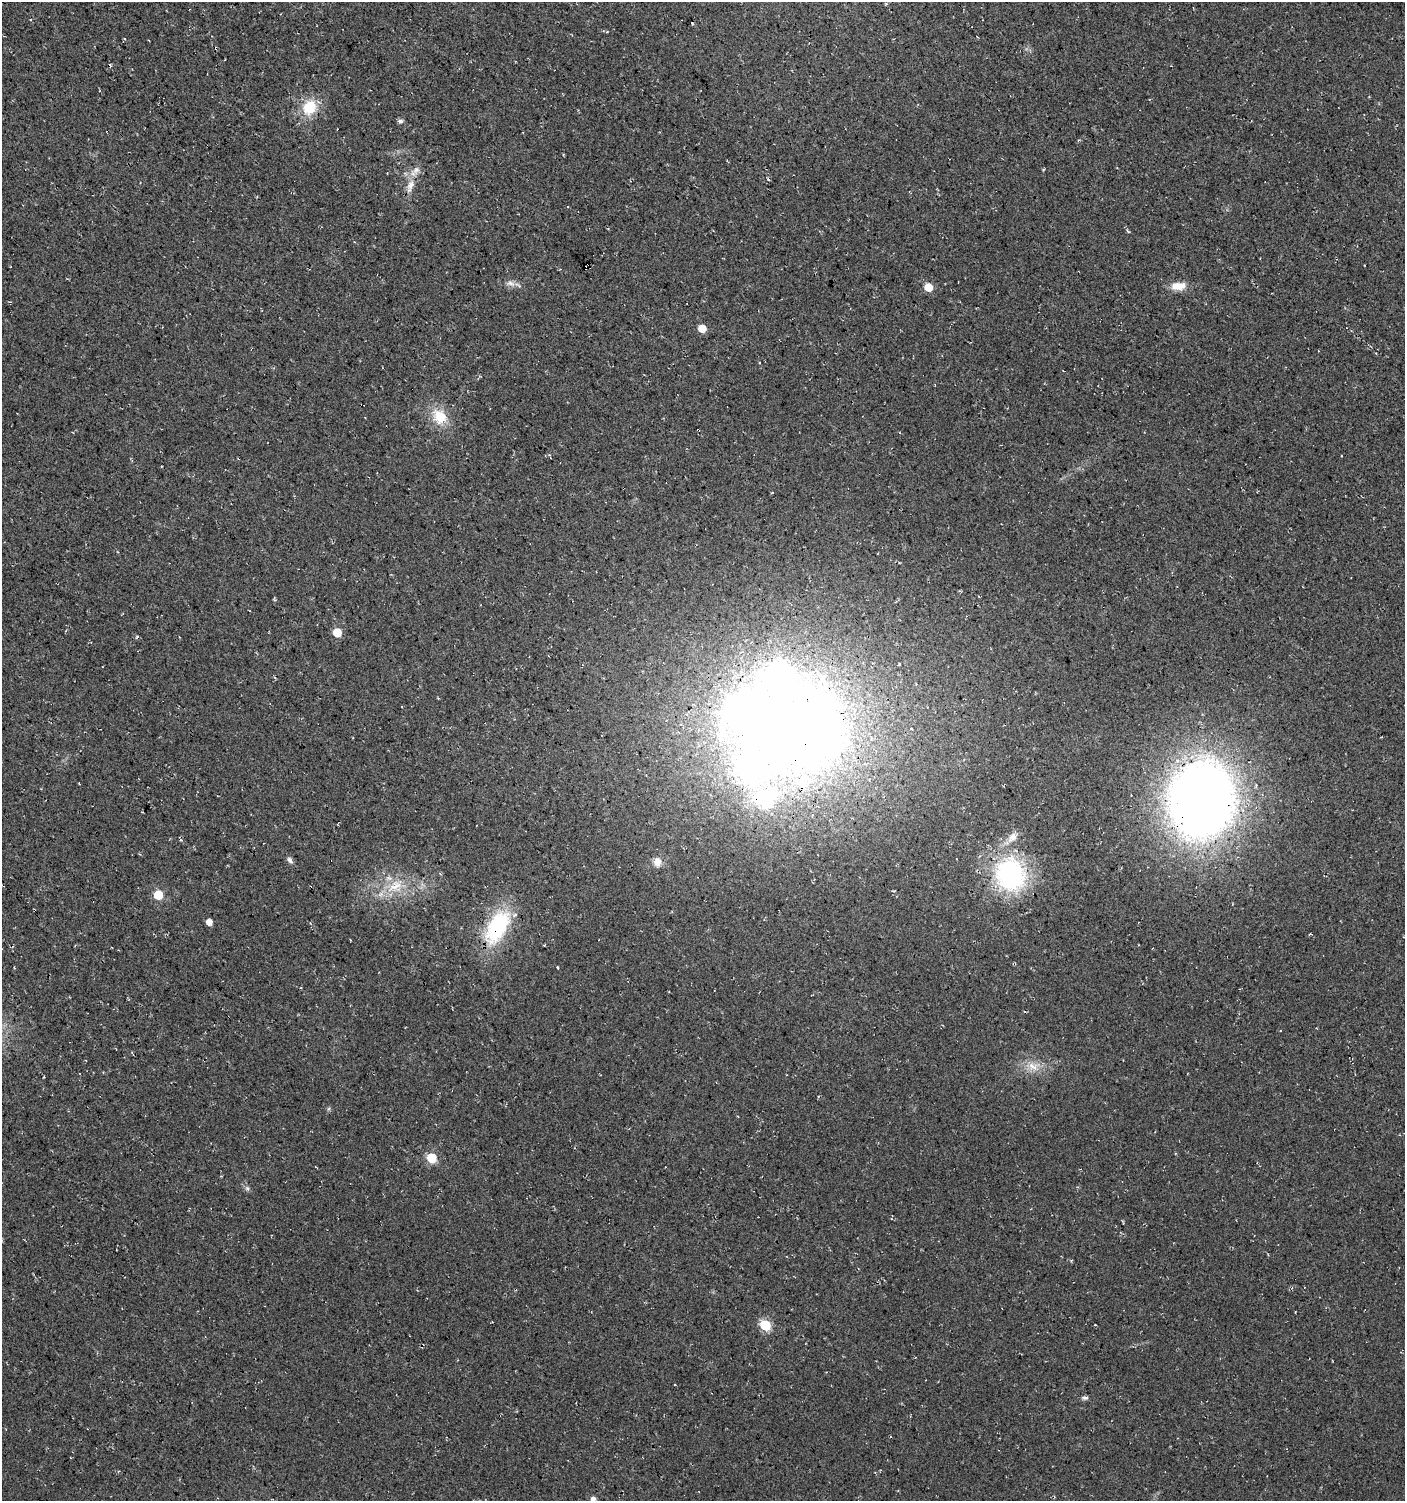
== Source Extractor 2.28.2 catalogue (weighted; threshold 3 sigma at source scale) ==
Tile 11 of 4 x 4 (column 3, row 3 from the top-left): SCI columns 3047-4449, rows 1500-2998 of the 6043 x 6022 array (HDU 1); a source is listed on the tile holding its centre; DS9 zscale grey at full resolution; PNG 1407 x 1503 px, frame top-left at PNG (2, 2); no overlay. Shown black and unused: <1% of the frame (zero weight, under 3 of 4 exposures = <1% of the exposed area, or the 3 px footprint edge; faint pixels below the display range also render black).
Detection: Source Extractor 2.28.2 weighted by HDU 2 'WHT'; one run over the whole footprint, this tile lists its part. Background 0.0176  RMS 0.0054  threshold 0.0244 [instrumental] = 3 sigma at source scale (4.5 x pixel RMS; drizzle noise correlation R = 1.50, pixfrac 1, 0.0396/0.0396 arcsec/px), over >= 5 px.
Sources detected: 43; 5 inside a brighter object's white glare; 3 cosmic-ray / hot-pixel residue — not listed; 3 inside a brighter listed object's ellipse — not listed separately; the other 32 listed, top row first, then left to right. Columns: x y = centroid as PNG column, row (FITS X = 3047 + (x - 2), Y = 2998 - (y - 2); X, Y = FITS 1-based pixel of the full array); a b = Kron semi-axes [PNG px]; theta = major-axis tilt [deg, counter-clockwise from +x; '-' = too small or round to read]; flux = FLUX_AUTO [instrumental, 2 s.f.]
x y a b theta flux
309 107 20 17 58 15
400 121 5 5 - 1.8
1043 169 4 3 - 0.51
410 185 18 9 72 5.4
1364 265 2 2 - 0.58
585 267 3 2 - 0.82
511 283 11 6 -30 2.5
1178 286 20 10 5 7
928 287 5 5 - 13
702 328 6 5 - 9
440 416 22 18 -60 13
337 633 6 5 - 15
402 707 3 2 - 0.36
911 728 3 3 - 0.7
791 729 103 85 -8 860
1201 800 52 44 82 650
1012 837 16 9 48 5.1
290 860 10 5 -53 1.5
657 862 10 9 - 4.2
1010 874 38 33 -69 76
395 886 27 13 32 14
158 895 6 5 - 25
209 922 5 4 - 4.6
497 927 41 21 61 47
557 967 4 2 - 0.5
1033 1066 16 10 -28 6.5
432 1158 6 6 - 27
247 1188 6 5 - 1.1
765 1325 6 6 - 40
1095 1325 3 2 - 0.39
1085 1398 9 5 3 1.4
593 1499 7 6 - 2
Overlapping masked pixels (flux is a lower limit): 4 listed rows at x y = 585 267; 791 729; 1201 800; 497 927
Isophote crosses this tile's border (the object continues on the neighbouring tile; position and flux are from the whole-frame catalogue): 1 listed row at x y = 593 1499